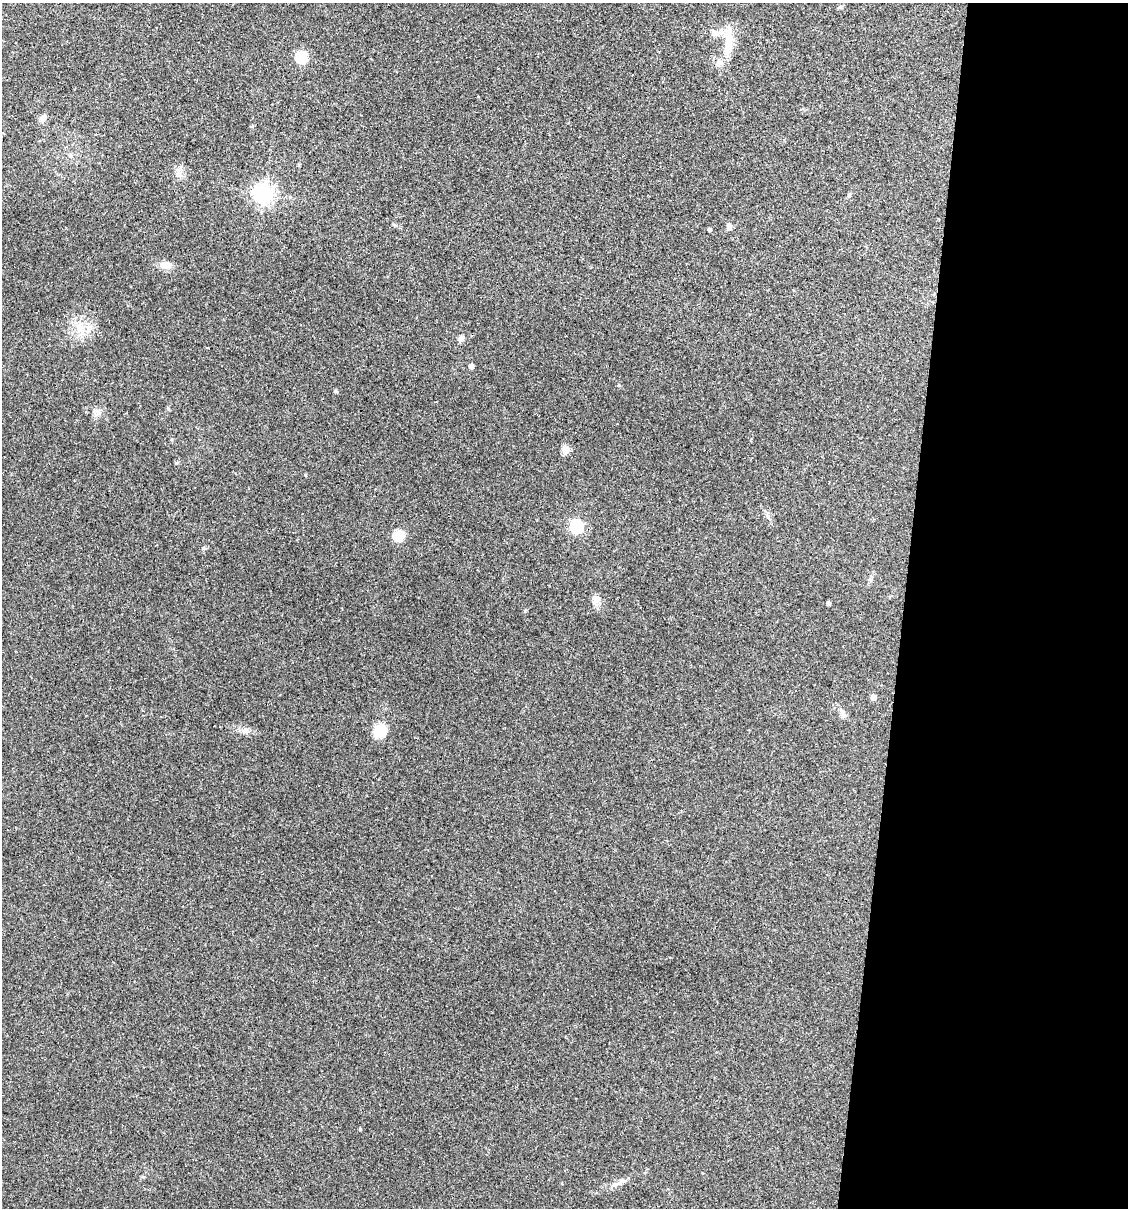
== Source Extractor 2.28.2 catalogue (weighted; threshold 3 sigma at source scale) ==
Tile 12 of 4 x 4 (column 4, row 3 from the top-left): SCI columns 3491-4616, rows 1207-2412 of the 4845 x 4824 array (HDU 1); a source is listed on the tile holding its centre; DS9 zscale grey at full resolution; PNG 1130 x 1210 px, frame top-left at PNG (2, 3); no overlay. Shown black and unused: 20% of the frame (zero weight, under 3 of 4 exposures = <1% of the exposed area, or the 3 px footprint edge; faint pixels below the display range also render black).
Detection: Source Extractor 2.28.2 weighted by HDU 2 'WHT'; one run over the whole footprint, this tile lists its part. Background 0.0911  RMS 0.0055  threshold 0.0247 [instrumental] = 3 sigma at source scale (4.5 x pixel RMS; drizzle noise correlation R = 1.50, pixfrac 1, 0.05/0.05 arcsec/px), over >= 5 px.
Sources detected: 29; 4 cosmic-ray / hot-pixel residue — not listed; the other 25 listed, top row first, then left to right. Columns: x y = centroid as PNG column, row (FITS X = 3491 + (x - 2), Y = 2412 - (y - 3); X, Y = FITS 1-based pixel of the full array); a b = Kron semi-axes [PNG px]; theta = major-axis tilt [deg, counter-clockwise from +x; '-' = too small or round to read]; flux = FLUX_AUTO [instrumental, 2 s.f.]
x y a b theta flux
715 33 13 9 -32 3.4
729 40 42 10 89 11
301 57 6 5 - 50
719 62 9 7 -66 2.4
178 173 8 7 - 2.3
264 193 7 7 - 300
849 195 7 4 46 0.85
729 227 8 6 -82 2.3
709 229 4 4 - 1.1
166 265 14 9 -4 4.2
79 327 9 7 -19 3.2
461 338 7 6 - 1.9
471 366 4 4 - 3.5
335 391 4 4 - 0.89
566 449 5 5 - 18
305 475 4 4 - 0.5
577 526 6 6 - 74
399 535 6 5 - 36
596 599 13 9 43 3
828 603 4 3 - 1.6
873 697 5 4 - 3.7
843 714 13 7 -76 2.6
245 730 9 6 -26 2.2
380 731 16 14 47 9.2
360 1129 4 3 - 0.49
Unlisted compact peaks at least as high as the median listed source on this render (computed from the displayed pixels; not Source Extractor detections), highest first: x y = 203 548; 525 611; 97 411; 619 385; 168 408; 176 463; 252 126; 768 516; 615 1184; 143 1177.